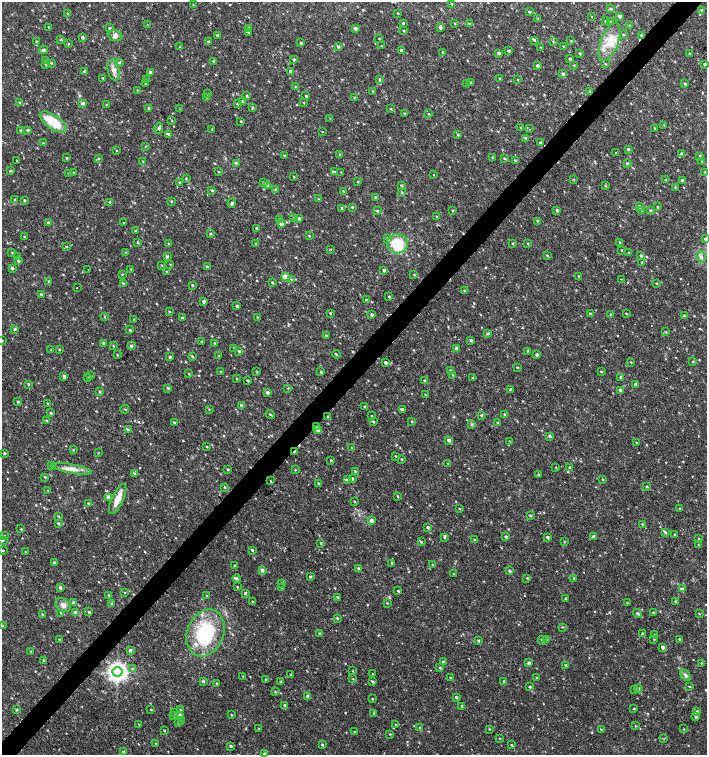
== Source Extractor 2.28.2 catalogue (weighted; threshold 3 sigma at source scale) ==
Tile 10 of 4 x 4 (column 2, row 3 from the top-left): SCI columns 1635-3043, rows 1507-3012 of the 6023 x 6029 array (HDU 1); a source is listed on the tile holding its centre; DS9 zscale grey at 2 x 2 block average (1 PNG px = mean of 2 x 2 image px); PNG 709 x 757 px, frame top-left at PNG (2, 2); each listed source drawn as its Kron ellipse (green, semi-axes under 4 px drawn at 4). Shown black and unused: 4% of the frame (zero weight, under 2 of 3 exposures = <1% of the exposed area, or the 3 px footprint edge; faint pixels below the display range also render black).
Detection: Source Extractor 2.28.2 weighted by HDU 2 'WHT'; one run over the whole footprint, this tile lists its part. Background 0.0179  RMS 0.0033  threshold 0.0149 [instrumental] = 3 sigma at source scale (4.5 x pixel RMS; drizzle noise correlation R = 1.50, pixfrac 1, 0.0396/0.0396 arcsec/px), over >= 5 px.
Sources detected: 724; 9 cosmic-ray / hot-pixel residue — neither listed nor drawn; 11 inside a brighter listed object's ellipse — not listed separately; of the other 704, all 500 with FLUX_AUTO >= 0.475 (the completeness limit of this list) listed and drawn (204 fainter detections not listed), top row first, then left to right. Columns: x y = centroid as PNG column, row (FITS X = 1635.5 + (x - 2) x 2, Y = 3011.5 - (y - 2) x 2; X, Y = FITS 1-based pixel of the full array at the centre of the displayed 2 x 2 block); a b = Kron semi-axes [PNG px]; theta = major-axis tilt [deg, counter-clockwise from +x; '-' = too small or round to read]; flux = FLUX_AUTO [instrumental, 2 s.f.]
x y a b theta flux
452 4 4 3 - 0.78
193 5 2 2 - 0.56
611 9 3 3 - 0.87
702 10 3 3 - 1.2
529 12 3 3 - 1.2
398 13 3 2 - 0.64
68 14 3 2 - 1.2
620 16 3 3 - 2.1
591 17 2 2 - 0.87
538 18 3 2 - 0.54
605 21 2 2 - 1.2
610 22 3 3 - 1.1
403 23 2 2 - 1
455 23 3 2 - 0.61
469 24 3 3 - 1
147 25 3 2 - 0.59
629 26 3 2 - 0.73
49 27 2 2 - 0.58
109 28 3 3 - 0.74
249 28 3 3 - 2.3
355 28 2 2 - 3
440 28 4 3 - 2.2
403 31 3 2 - 0.75
248 32 3 3 - 0.83
217 35 2 2 - 1.4
623 35 3 3 - 0.57
641 35 3 2 - 0.89
115 36 7 5 -9 2.7
82 37 3 2 - 1.6
379 38 3 2 - 0.5
61 40 4 3 - 0.69
534 40 3 2 - 1.1
37 41 2 2 - 0.67
553 41 3 3 - 0.74
571 41 3 2 - 0.69
209 42 3 2 - 1.2
610 42 20 8 69 14
301 43 4 2 - 1.1
68 44 3 3 - 0.63
381 46 2 2 - 0.61
564 46 2 2 - 0.68
179 47 3 3 - 0.52
338 47 3 3 - 1.3
541 47 3 2 - 0.5
43 50 5 3 - 1.4
401 50 3 3 - 1.9
508 51 2 2 - 1.3
443 52 3 2 - 0.89
499 53 3 3 - 1.4
579 53 3 2 - 0.86
690 54 3 3 - 1
294 59 3 3 - 1.2
570 59 3 3 - 1.4
46 60 3 2 - 0.8
214 61 2 2 - 2
119 62 3 3 - 0.89
51 63 3 2 - 0.77
606 64 3 2 - 0.56
704 64 3 3 - 0.85
46 65 3 2 - 0.73
537 65 3 2 - 1.5
574 65 3 2 - 0.57
114 70 11 6 -76 4.7
85 71 3 2 - 2.4
291 71 3 3 - 3.5
150 72 2 2 - 2.7
563 74 4 3 - 1.8
103 78 2 2 - 1.1
146 79 2 2 - 0.59
500 79 2 2 - 1.4
379 80 4 3 - 1.2
518 80 2 2 - 0.49
470 82 3 3 - 1.2
467 83 3 2 - 0.66
145 84 3 2 - 0.56
685 84 3 2 - 1
295 87 3 2 - 0.71
137 90 3 2 - 0.49
373 91 3 3 - 0.87
590 92 3 2 - 1.1
208 94 3 3 - 0.95
247 96 4 3 - 0.89
306 96 3 2 - 1.1
207 97 3 3 - 1
354 97 3 2 - 1.1
242 101 3 3 - 1.4
20 103 3 2 - 1.5
83 103 3 3 - 2.6
304 103 3 2 - 0.5
237 104 3 2 - 0.68
107 105 2 2 - 1.4
149 108 3 3 - 1.2
252 108 4 3 - 0.97
390 108 2 2 - 0.69
180 109 3 2 - 0.55
404 113 3 2 - 0.62
428 114 3 2 - 0.62
330 118 3 2 - 0.51
172 121 3 2 - 0.52
241 121 2 2 - 0.76
53 122 16 6 -35 26
664 125 3 2 - 0.56
159 128 5 3 - 1.7
520 128 3 2 - 0.5
654 128 3 3 - 0.78
212 129 2 2 - 0.65
530 129 2 2 - 0.52
21 130 3 2 - 1.3
28 130 3 2 - 1.3
322 132 2 2 - 3.3
168 134 3 2 - 1.5
458 135 3 2 - 0.78
526 138 3 2 - 0.9
43 143 3 3 - 0.57
540 143 3 3 - 0.92
145 146 3 3 - 0.54
628 149 3 2 - 1.2
116 150 3 2 - 0.51
616 153 2 2 - 0.62
682 153 3 3 - 1.1
284 155 2 2 - 0.59
340 155 3 3 - 1.2
700 156 3 3 - 1.3
67 158 2 2 - 0.78
98 158 3 2 - 0.74
492 158 3 2 - 0.57
504 158 3 2 - 0.81
16 160 2 2 - 2
143 161 3 2 - 0.68
515 161 3 3 - 1.3
702 162 3 2 - 0.79
236 163 3 2 - 1.8
627 163 3 3 - 0.99
10 171 3 2 - 0.71
74 172 3 2 - 0.67
219 172 3 3 - 0.71
334 172 4 3 - 1.6
341 172 2 2 - 0.56
705 172 4 3 - 0.65
69 173 2 2 - 1.2
434 175 2 2 - 0.5
294 177 3 2 - 0.65
186 179 3 3 - 0.6
573 180 3 2 - 0.52
666 180 3 2 - 0.97
682 180 3 2 - 1.9
358 182 3 2 - 0.59
179 183 3 2 - 1.2
264 183 3 3 - 1.6
268 185 3 3 - 1.7
401 186 3 2 - 1.2
606 186 3 2 - 0.58
675 188 3 2 - 0.66
276 189 3 3 - 1.2
212 190 3 2 - 1
343 191 3 2 - 0.57
402 192 3 2 - 0.74
376 197 3 3 - 1.7
318 199 3 2 - 0.56
15 200 3 2 - 0.98
24 200 3 2 - 0.86
171 201 3 2 - 0.54
110 202 3 2 - 1.2
232 203 4 3 - 1.5
352 207 3 2 - 0.9
639 207 3 2 - 2
657 207 2 2 - 0.64
342 208 3 3 - 1.6
557 210 3 2 - 1.4
650 210 3 3 - 1.1
377 211 3 3 - 0.93
452 211 2 2 - 0.68
642 211 3 2 - 0.48
436 216 3 2 - 0.48
294 218 3 3 - 0.93
279 219 3 3 - 1
299 219 2 2 - 2.2
537 221 3 3 - 0.7
48 223 3 3 - 2.2
124 223 2 2 - 0.67
281 224 3 3 - 3.3
256 228 3 2 - 0.89
136 231 2 2 - 0.92
210 234 3 3 - 0.81
309 236 3 2 - 0.6
25 237 2 2 - 0.98
388 238 4 3 - 1.9
705 239 3 3 - 1.5
137 242 3 3 - 0.81
620 242 3 2 - 0.82
255 243 3 2 - 0.57
513 243 3 3 - 0.72
528 243 3 2 - 0.64
169 244 3 2 - 0.85
397 244 10 9 - 24
66 246 3 2 - 0.72
331 249 3 3 - 0.51
621 250 2 2 - 0.49
126 252 3 2 - 0.86
12 253 3 2 - 0.6
629 253 3 3 - 0.64
641 255 3 2 - 1.2
167 256 4 3 - 0.99
547 256 3 2 - 0.85
17 257 3 2 - 0.58
701 257 6 4 -76 2.1
18 261 3 3 - 1.1
642 262 2 2 - 8.9
170 264 3 2 - 0.48
162 265 3 2 - 0.55
208 267 3 3 - 1.5
12 268 3 2 - 1.8
88 269 2 2 - 3.1
131 269 3 2 - 0.66
384 270 2 2 - 1.7
166 272 3 2 - 0.98
122 274 3 3 - 0.62
414 275 3 3 - 0.69
579 276 3 2 - 0.98
285 277 3 3 - 18
291 279 3 3 - 0.74
621 279 2 2 - 0.71
49 281 3 3 - 1.2
272 282 3 2 - 0.9
123 283 3 2 - 0.93
656 283 3 2 - 0.62
192 285 3 2 - 0.93
77 288 2 2 - 0.99
465 291 3 2 - 0.54
41 294 3 2 - 0.95
389 296 2 2 - 0.84
366 300 2 2 - 0.87
204 301 2 2 - 2.7
237 306 3 3 - 1.5
169 311 3 2 - 0.62
330 313 3 2 - 0.69
590 314 3 2 - 1.2
626 314 3 2 - 0.61
372 315 3 3 - 1.5
611 315 3 2 - 1.2
684 316 3 3 - 1.8
105 317 3 2 - 0.64
257 317 3 2 - 0.58
182 318 3 3 - 0.94
134 320 3 2 - 0.66
15 329 3 2 - 1.1
130 330 3 2 - 1.3
666 332 3 2 - 0.64
488 333 3 3 - 0.83
326 336 3 2 - 1.3
2 340 3 2 - 0.72
471 340 3 3 - 1.5
202 342 3 2 - 0.94
103 343 3 2 - 1.2
215 343 3 2 - 0.62
113 346 3 2 - 0.75
131 346 3 3 - 1.6
234 348 3 2 - 0.56
456 348 3 3 - 1.4
59 349 3 3 - 0.57
51 350 3 2 - 0.66
239 351 3 3 - 1.2
527 351 3 3 - 0.67
336 354 4 2 - 0.77
117 355 3 2 - 0.57
537 355 3 2 - 1.5
192 356 3 3 - 0.74
218 356 2 2 - 0.73
170 357 2 2 - 1.6
631 362 3 2 - 0.53
693 362 3 2 - 0.66
386 363 2 2 - 2.2
518 367 3 2 - 0.58
450 370 3 2 - 0.79
601 371 3 2 - 0.65
221 372 3 2 - 0.68
257 372 3 2 - 0.63
321 372 2 2 - 1.1
189 374 3 2 - 0.53
453 375 3 2 - 0.69
64 376 3 2 - 1.9
90 376 3 3 - 0.89
87 377 3 3 - 0.64
621 377 3 2 - 1.8
472 378 2 2 - 0.55
236 379 3 2 - 0.53
424 380 3 2 - 0.91
248 381 2 2 - 0.94
28 384 3 2 - 0.84
636 384 3 3 - 2.3
168 388 3 3 - 1.2
288 388 2 2 - 0.48
511 389 3 2 - 1.5
620 390 3 2 - 1.4
99 392 3 3 - 0.74
267 392 3 3 - 1.8
425 395 3 2 - 0.57
18 402 3 3 - 1.2
47 403 2 2 - 0.61
241 405 3 3 - 1.1
365 407 2 2 - 1.2
125 409 4 2 - 0.59
209 409 3 3 - 0.63
402 409 3 2 - 1.8
51 413 3 2 - 1.1
270 414 5 2 - 0.91
481 415 2 2 - 1.3
505 415 3 3 - 1.8
372 416 2 2 - 0.56
328 417 3 2 - 0.59
46 420 3 2 - 0.59
373 422 3 2 - 0.97
412 422 3 2 - 0.63
174 423 3 2 - 1
498 423 3 2 - 0.96
472 424 4 3 - 1.1
317 427 2 2 - 1.6
128 430 3 3 - 1.3
318 430 3 3 - 7.2
550 436 3 2 - 1.4
449 440 3 3 - 2.6
510 441 3 3 - 0.63
636 442 2 2 - 0.51
207 447 3 2 - 0.61
352 448 3 3 - 0.76
73 450 3 3 - 0.64
294 452 2 2 - 1.5
4 453 3 2 - 1.4
98 453 3 2 - 0.48
395 456 2 2 - 0.57
402 459 2 2 - 0.65
331 460 3 2 - 0.7
448 463 3 2 - 0.51
51 466 3 2 - 1
570 467 3 2 - 1.4
556 468 2 2 - 0.52
71 469 20 4 -11 6.8
227 469 2 2 - 0.93
295 470 3 2 - 0.52
355 471 3 2 - 0.74
134 473 4 3 - 1.1
539 475 3 2 - 0.76
45 477 3 2 - 0.99
347 479 4 3 - 2.2
352 479 2 2 - 1.8
603 480 3 2 - 0.62
270 481 2 2 - 0.56
318 483 3 2 - 0.64
225 487 3 2 - 0.71
647 487 3 3 - 0.86
48 490 3 2 - 0.5
398 496 3 2 - 0.76
109 497 3 3 - 8.3
118 499 16 5 65 9.2
354 501 3 2 - 0.67
88 503 2 2 - 0.62
459 509 3 2 - 0.66
680 509 2 2 - 1.2
58 516 3 2 - 0.67
530 516 3 3 - 0.98
371 521 3 3 - 3.3
58 523 3 3 - 1.1
642 524 3 3 - 0.8
428 527 2 2 - 1.4
21 529 3 2 - 0.69
665 532 3 3 - 1
675 534 3 2 - 0.7
4 536 3 2 - 0.51
594 536 4 3 - 1.7
444 537 4 3 - 0.97
506 537 3 2 - 1.7
547 537 2 2 - 1.8
474 539 2 2 - 0.56
699 539 3 2 - 0.65
2 540 3 2 - 0.72
421 542 3 3 - 0.91
564 542 3 2 - 0.55
321 543 3 3 - 0.8
698 545 3 3 - 0.58
252 550 3 2 - 0.93
3 551 2 2 - 0.57
25 552 2 2 - 0.48
54 563 3 2 - 1.3
392 563 2 2 - 1
432 564 3 2 - 0.59
235 566 2 2 - 1.3
358 568 3 3 - 0.94
262 570 3 3 - 2.8
510 571 3 3 - 1.4
454 574 2 2 - 0.55
310 577 3 2 - 1.1
237 578 4 3 - 1.3
527 578 3 2 - 0.76
574 578 2 2 - 1.2
282 583 2 2 - 0.48
237 587 2 2 - 0.66
282 587 3 2 - 0.56
60 588 3 3 - 1.5
682 589 4 3 - 1.7
398 591 2 2 - 0.9
125 593 2 2 - 0.51
245 593 3 3 - 1
109 595 3 2 - 1
207 596 3 3 - 0.59
337 597 3 2 - 0.93
566 599 2 2 - 1
675 601 3 2 - 0.96
252 602 3 2 - 0.67
74 603 3 3 - 3.5
387 603 3 2 - 0.52
627 603 3 2 - 0.63
111 604 3 3 - 0.84
63 605 8 6 -27 4
75 612 3 3 - 2.7
89 612 2 2 - 0.96
653 612 3 2 - 0.7
61 613 4 3 - 0.97
638 613 5 3 - 1.3
42 614 3 2 - 0.76
699 614 3 2 - 0.6
337 618 3 3 - 0.91
2 625 3 2 - 0.54
562 627 3 3 - 0.7
205 633 24 18 67 51
319 633 3 2 - 0.87
642 634 3 3 - 1
654 635 3 3 - 0.96
546 639 3 2 - 0.53
680 639 3 3 - 1.5
60 640 3 2 - 1.3
542 640 4 3 - 1.7
654 640 3 2 - 0.58
478 641 3 3 - 1
663 647 2 2 - 3
130 650 3 3 - 1.3
31 651 2 2 - 0.51
43 661 3 2 - 0.53
443 662 3 2 - 1.3
529 663 3 3 - 2.1
701 663 2 2 - 0.52
566 665 3 2 - 1.2
440 668 3 3 - 1
132 669 3 3 - 0.79
353 671 3 2 - 0.53
117 672 5 5 - 530
372 674 2 2 - 0.49
291 675 3 2 - 0.95
685 675 6 4 -57 1.8
243 676 3 2 - 0.5
450 678 3 2 - 0.87
537 678 3 2 - 0.88
266 679 2 2 - 0.91
353 679 3 2 - 0.52
203 681 2 2 - 1.4
504 681 2 2 - 1.2
281 682 3 3 - 0.66
373 682 3 3 - 0.94
217 683 2 2 - 0.89
530 687 3 3 - 1
690 687 3 2 - 0.55
634 689 3 3 - 0.59
638 689 3 3 - 1.9
275 692 3 3 - 0.67
308 696 3 2 - 2
456 697 2 2 - 1.4
372 699 3 2 - 0.55
285 705 3 2 - 1.2
462 706 3 2 - 1.1
151 709 3 2 - 0.58
634 709 3 2 - 0.56
16 710 3 3 - 0.88
181 710 3 3 - 0.78
696 712 3 3 - 2.9
175 713 3 3 - 0.73
374 713 3 2 - 0.6
179 715 3 3 - 3
231 715 3 2 - 0.62
174 716 3 3 - 0.75
696 717 4 3 - 1.7
181 721 3 3 - 0.62
178 723 3 3 - 1.2
139 724 2 2 - 0.69
395 724 3 2 - 0.57
635 726 3 2 - 0.48
420 728 4 3 - 0.76
259 729 2 2 - 0.73
489 729 3 2 - 0.54
601 729 3 2 - 0.48
684 729 3 2 - 0.52
164 730 3 2 - 0.65
354 732 2 2 - 0.86
390 734 2 2 - 0.62
500 738 2 2 - 0.49
664 739 3 2 - 0.55
156 744 2 2 - 0.95
322 745 3 2 - 1.1
512 745 2 2 - 0.68
231 746 3 2 - 1.3
123 752 3 2 - 1.3
265 754 3 3 - 2.6
Overlapping masked pixels (flux is a lower limit): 2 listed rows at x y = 317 427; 294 452
Isophote crosses this tile's border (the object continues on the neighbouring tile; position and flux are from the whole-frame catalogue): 4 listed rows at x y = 705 239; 2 340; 2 540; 265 754
Diffuse or blended objects may show on this block-average render without a row.